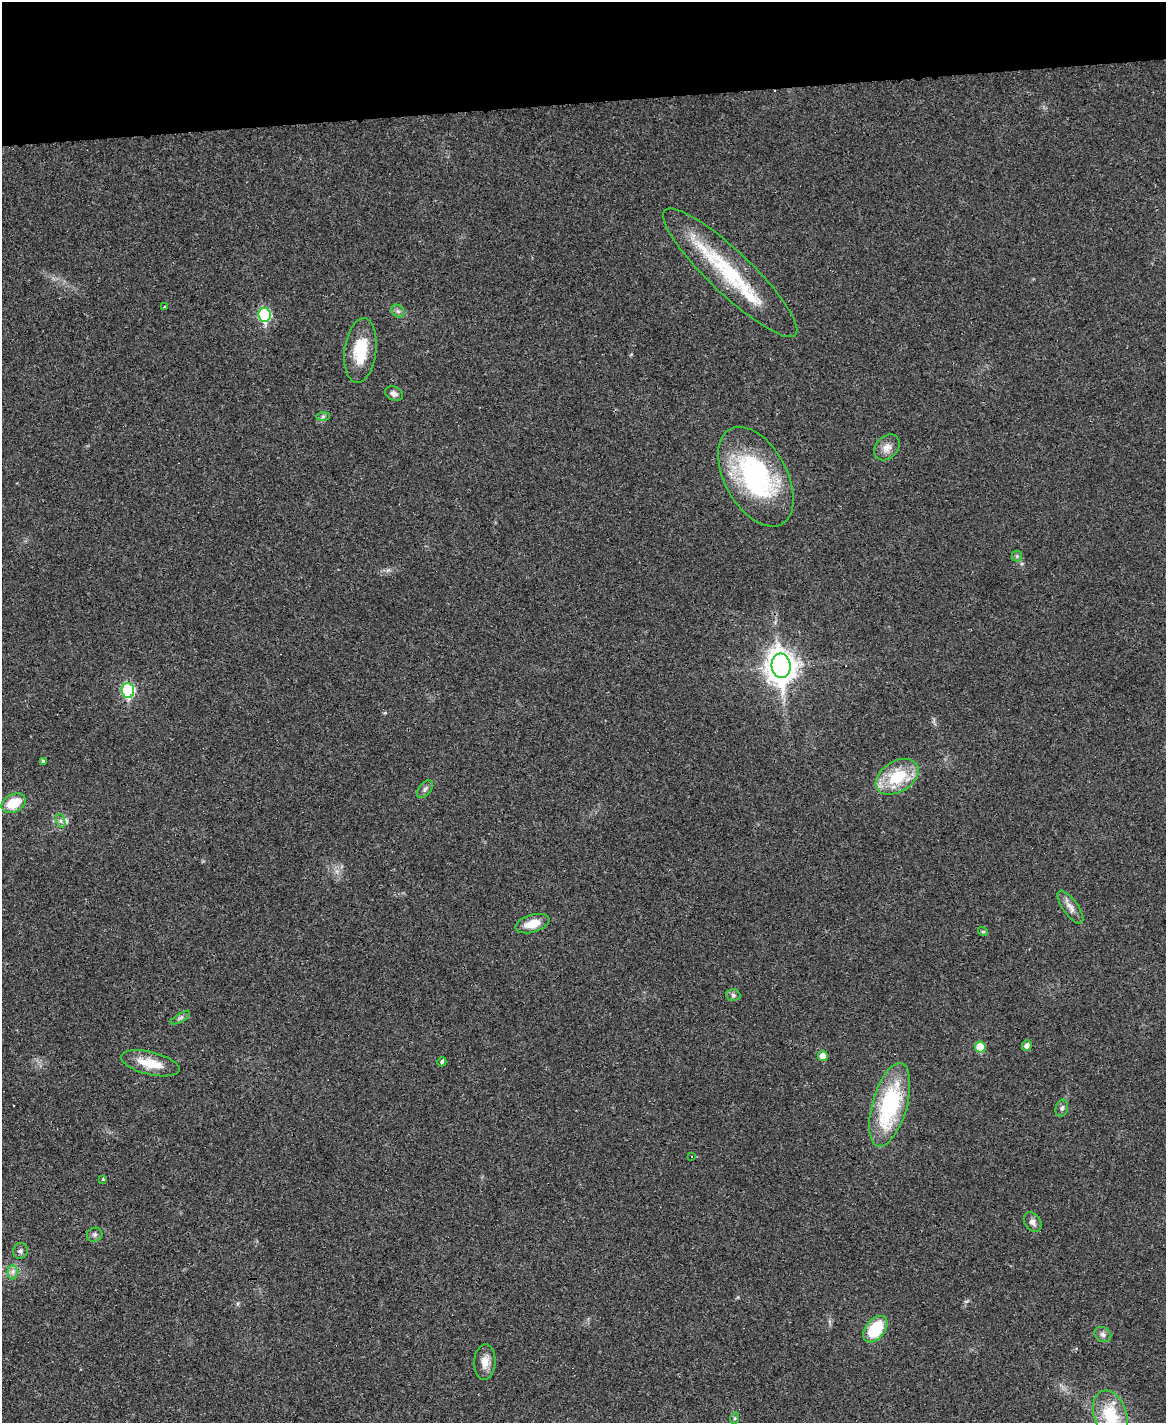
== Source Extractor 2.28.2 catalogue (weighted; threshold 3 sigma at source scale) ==
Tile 3 of 4 x 3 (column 3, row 1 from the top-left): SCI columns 2329-3492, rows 3084-4504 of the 4656 x 4633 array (HDU 1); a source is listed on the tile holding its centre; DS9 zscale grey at full resolution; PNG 1168 x 1425 px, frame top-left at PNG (2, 2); each listed source drawn as its Kron ellipse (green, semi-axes under 4 px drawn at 4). Shown black and unused: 7% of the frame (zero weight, under 3 of 4 exposures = <1% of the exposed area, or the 3 px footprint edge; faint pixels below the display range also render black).
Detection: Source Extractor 2.28.2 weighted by HDU 2 'WHT'; one run over the whole footprint, this tile lists its part. Background 0.0392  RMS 0.0044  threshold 0.0196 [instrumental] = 3 sigma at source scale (4.5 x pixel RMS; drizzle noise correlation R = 1.50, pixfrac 1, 0.05/0.05 arcsec/px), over >= 5 px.
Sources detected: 45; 1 too faint to see at this stretch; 1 cosmic-ray / hot-pixel residue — neither listed nor drawn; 3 inside a brighter listed object's ellipse — not listed separately; the other 40 listed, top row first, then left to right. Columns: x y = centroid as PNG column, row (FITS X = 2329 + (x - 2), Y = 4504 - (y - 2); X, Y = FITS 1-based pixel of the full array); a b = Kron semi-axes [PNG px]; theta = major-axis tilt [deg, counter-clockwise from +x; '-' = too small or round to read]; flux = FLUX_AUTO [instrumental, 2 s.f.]
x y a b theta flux
730 273 90 21 -44 39
164 307 3 3 - 0.97
398 311 7 5 -42 1.2
264 315 7 6 - 37
360 351 32 16 83 15
394 394 9 6 -30 2
323 417 6 4 1 0.78
887 447 14 11 47 3.6
756 477 54 31 -61 64
1017 556 5 5 - 0.71
781 666 12 9 -84 570
128 690 7 6 - 41
43 761 4 4 - 0.95
897 777 23 15 31 19
425 789 10 6 52 1.4
14 803 13 8 28 11
61 821 7 4 -72 1
1070 907 19 7 -55 3.1
532 924 17 8 16 6.8
983 931 5 4 - 0.72
733 995 7 6 - 1
180 1018 11 3 29 0.87
1027 1045 5 4 - 2
980 1047 5 5 - 12
823 1056 5 5 - 3.8
442 1062 5 3 - 2.3
150 1063 30 11 -14 9.8
890 1105 43 17 74 45
1062 1108 8 6 71 1.3
691 1157 3 2 - 0.42
103 1179 4 3 - 0.45
1033 1222 10 7 -55 1.9
95 1235 8 7 - 1.1
20 1251 8 7 - 1.3
13 1272 7 5 90 1.3
875 1329 15 9 51 18
1103 1334 9 7 -30 1.5
485 1362 18 10 87 4.5
1111 1415 26 16 -71 18
735 1418 6 3 71 0.48
Isophote crosses this tile's border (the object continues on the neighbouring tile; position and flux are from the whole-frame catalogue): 1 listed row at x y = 1111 1415